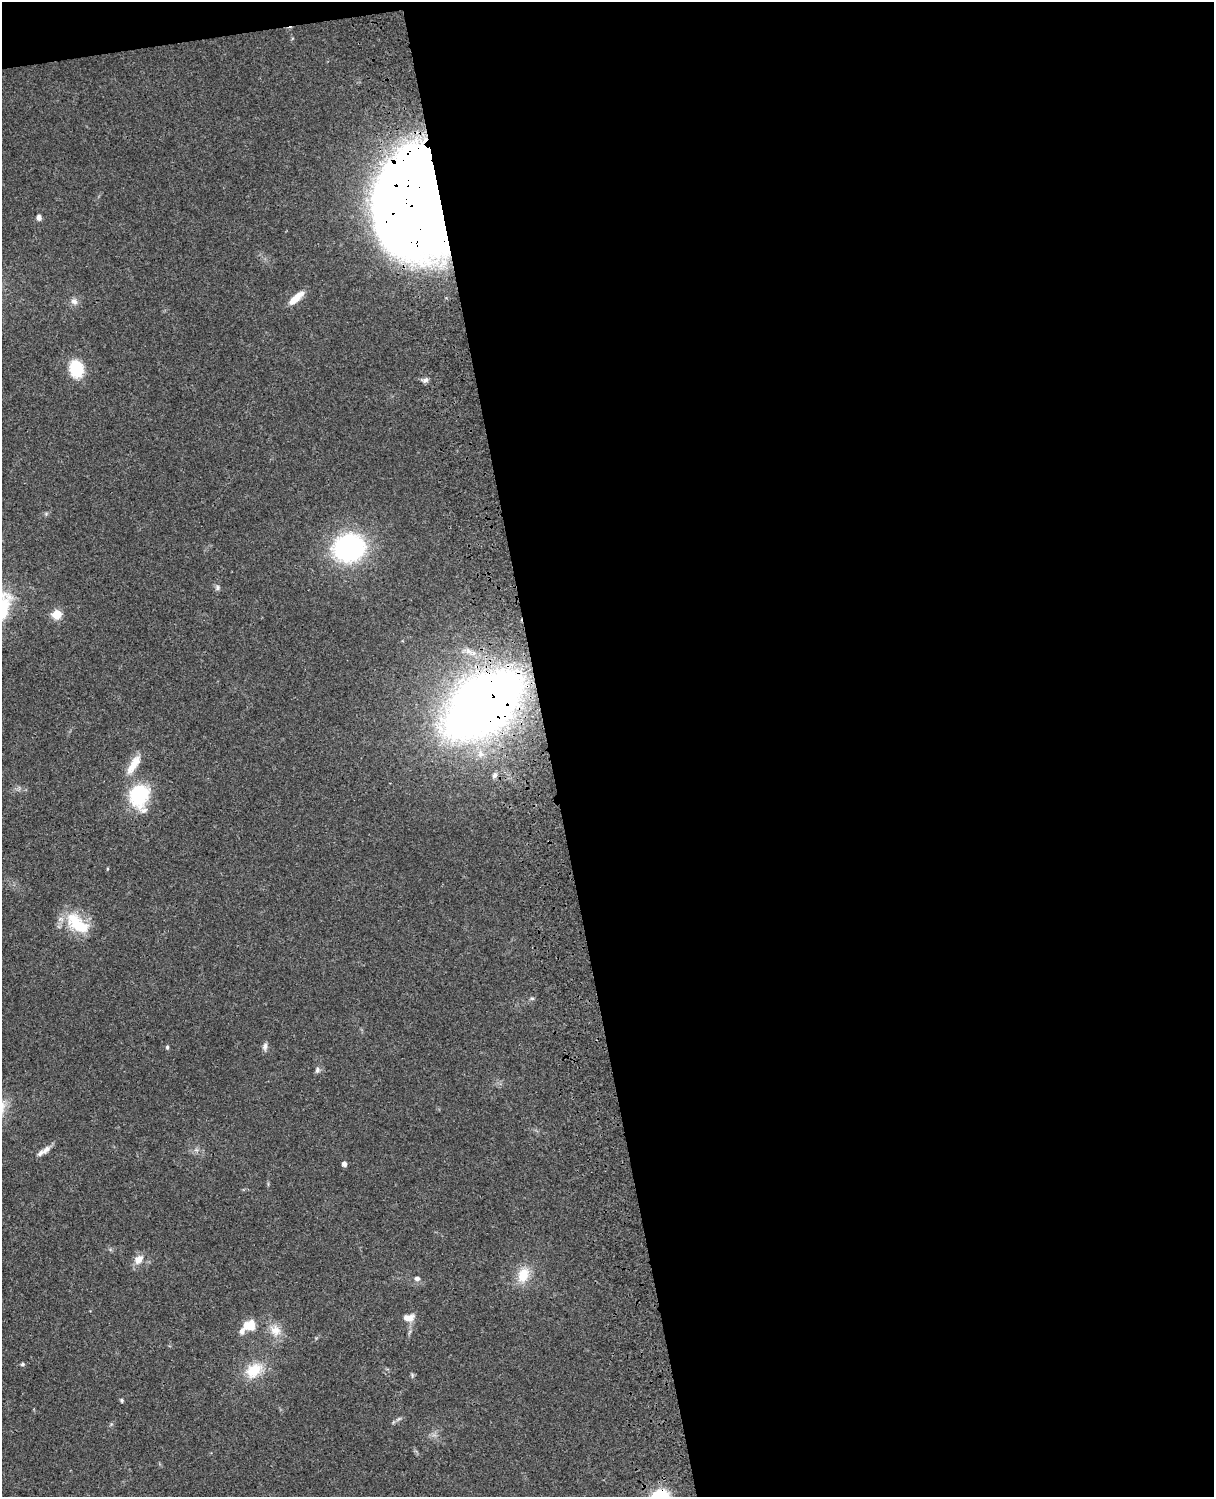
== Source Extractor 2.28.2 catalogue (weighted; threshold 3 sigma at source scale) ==
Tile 4 of 4 x 3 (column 4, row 1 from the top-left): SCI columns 3758-4969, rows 3269-4763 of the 5088 x 4927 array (HDU 1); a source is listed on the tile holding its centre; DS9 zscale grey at full resolution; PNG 1216 x 1499 px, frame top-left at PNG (2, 2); no overlay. Shown black and unused: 56% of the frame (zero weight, under 3 of 4 exposures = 6% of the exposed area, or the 3 px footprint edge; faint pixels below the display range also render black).
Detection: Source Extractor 2.28.2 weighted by HDU 2 'WHT'; one run over the whole footprint, this tile lists its part. Background 0.0821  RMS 0.006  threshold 0.0271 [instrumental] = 3 sigma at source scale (4.5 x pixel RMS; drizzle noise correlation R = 1.50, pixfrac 1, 0.05/0.05 arcsec/px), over >= 5 px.
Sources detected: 34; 2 inside a brighter object's white glare — not listed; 3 inside a brighter listed object's ellipse — not listed separately; the other 29 listed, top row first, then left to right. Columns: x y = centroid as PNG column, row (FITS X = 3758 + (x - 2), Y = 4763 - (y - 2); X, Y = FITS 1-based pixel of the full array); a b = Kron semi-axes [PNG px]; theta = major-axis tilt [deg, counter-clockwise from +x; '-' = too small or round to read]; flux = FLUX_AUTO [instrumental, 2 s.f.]
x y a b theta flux
428 199 74 53 77 2000
39 218 7 5 -83 2
296 298 21 6 41 8.3
74 301 10 8 -40 2.7
76 369 17 13 -79 22
426 380 8 6 16 1.8
349 548 30 26 9 95
217 588 7 6 - 1.5
57 614 5 5 - 27
483 705 59 33 39 810
134 764 31 10 58 9.4
495 775 7 5 58 1.8
139 796 24 18 -87 40
77 923 35 17 -40 23
532 998 6 5 - 0.92
265 1046 11 6 87 2.1
167 1047 5 4 - 0.81
317 1070 8 6 85 1.7
46 1149 14 7 39 3.7
344 1164 4 4 - 2.6
139 1259 14 10 43 5.7
523 1275 22 15 68 12
417 1279 6 5 - 2.1
408 1318 14 8 4 5.3
247 1325 13 10 -56 6.4
275 1330 17 14 -41 7.7
23 1364 5 4 - 1.1
254 1370 24 16 38 16
122 1400 5 4 - 0.85
Overlapping masked pixels (flux is a lower limit): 2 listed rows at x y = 428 199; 483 705